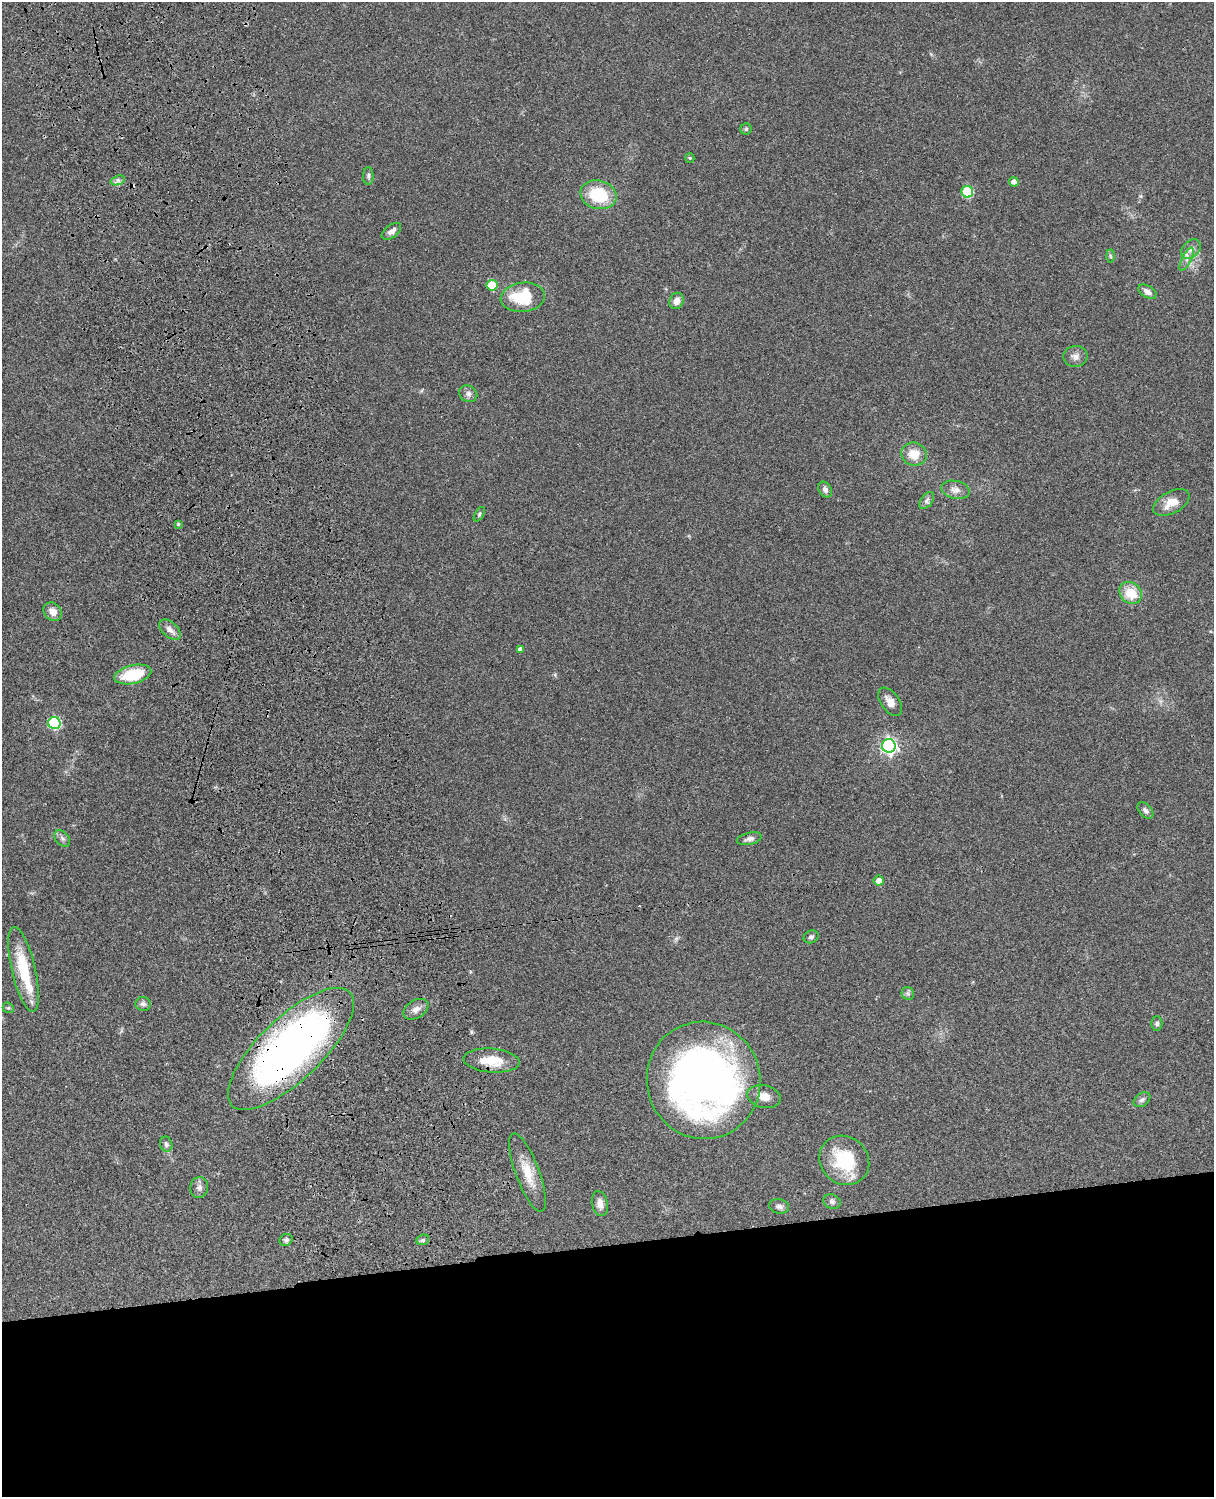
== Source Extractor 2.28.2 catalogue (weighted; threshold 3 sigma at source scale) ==
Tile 11 of 4 x 3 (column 3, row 3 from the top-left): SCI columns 2545-3756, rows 277-1771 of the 5087 x 4927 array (HDU 1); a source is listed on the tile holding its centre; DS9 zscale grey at full resolution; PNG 1216 x 1499 px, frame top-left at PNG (2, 2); each listed source drawn as its Kron ellipse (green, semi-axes under 4 px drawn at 4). Shown black and unused: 17% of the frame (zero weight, under 3 of 4 exposures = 6% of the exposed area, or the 3 px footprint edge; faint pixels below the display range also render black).
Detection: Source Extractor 2.28.2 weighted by HDU 2 'WHT'; one run over the whole footprint, this tile lists its part. Background 0.0774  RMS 0.0058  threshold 0.0263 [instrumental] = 3 sigma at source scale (4.5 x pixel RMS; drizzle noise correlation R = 1.50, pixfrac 1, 0.05/0.05 arcsec/px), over >= 5 px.
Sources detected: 58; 1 inside a brighter listed object's ellipse — not listed separately; the other 57 listed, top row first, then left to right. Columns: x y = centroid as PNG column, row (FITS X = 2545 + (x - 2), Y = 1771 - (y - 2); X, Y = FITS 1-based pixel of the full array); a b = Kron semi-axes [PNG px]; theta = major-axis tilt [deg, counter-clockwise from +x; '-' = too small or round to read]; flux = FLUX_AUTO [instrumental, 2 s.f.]
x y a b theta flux
746 129 5 5 - 0.98
690 158 5 4 - 0.68
368 176 9 5 -89 1.3
118 180 7 4 18 1.6
1014 182 5 4 - 3
967 192 6 5 - 34
598 195 18 14 -14 26
391 231 11 6 37 3
1191 249 11 8 45 3.5
1110 256 6 4 -88 0.91
1187 259 12 4 63 2.5
492 285 5 5 - 21
1147 292 10 6 -31 3.6
523 297 22 14 6 26
677 301 8 7 - 4.6
1075 356 12 10 4 3.3
468 394 9 8 - 2.4
914 454 13 11 -16 9.6
825 490 8 6 -58 2.1
956 490 14 9 -12 4.1
927 501 10 6 53 1.8
1171 502 20 11 28 8.1
479 514 8 4 59 1
178 524 4 4 - 0.83
1131 593 12 10 -43 13
53 612 10 8 -46 4.8
170 630 13 7 -40 3.4
520 649 4 4 - 2.1
133 674 19 9 13 24
890 702 16 9 -54 4.9
54 723 6 6 - 60
889 746 7 6 - 180
1145 810 10 6 -47 2
62 838 9 6 -49 1.8
749 839 13 6 13 2.6
879 881 5 5 - 4.5
811 937 7 6 - 1.4
24 969 43 12 -77 25
908 993 7 6 - 1.3
143 1004 7 7 - 1.9
8 1008 6 5 - 0.78
416 1009 14 9 31 3.8
1157 1023 7 5 87 1.5
291 1049 82 31 44 320
492 1061 28 12 -4 13
704 1080 59 56 -74 340
764 1096 17 11 -13 5.9
1142 1100 9 6 36 1.8
166 1144 8 6 -71 1.6
844 1160 26 23 -41 32
527 1173 41 11 -70 13
199 1187 10 9 - 2.6
832 1202 9 7 -23 1.8
600 1204 12 8 -77 3.6
779 1206 10 7 -10 2.1
286 1240 7 5 35 1.5
423 1240 6 5 - 1.1
Overlapping masked pixels (flux is a lower limit): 1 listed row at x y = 291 1049